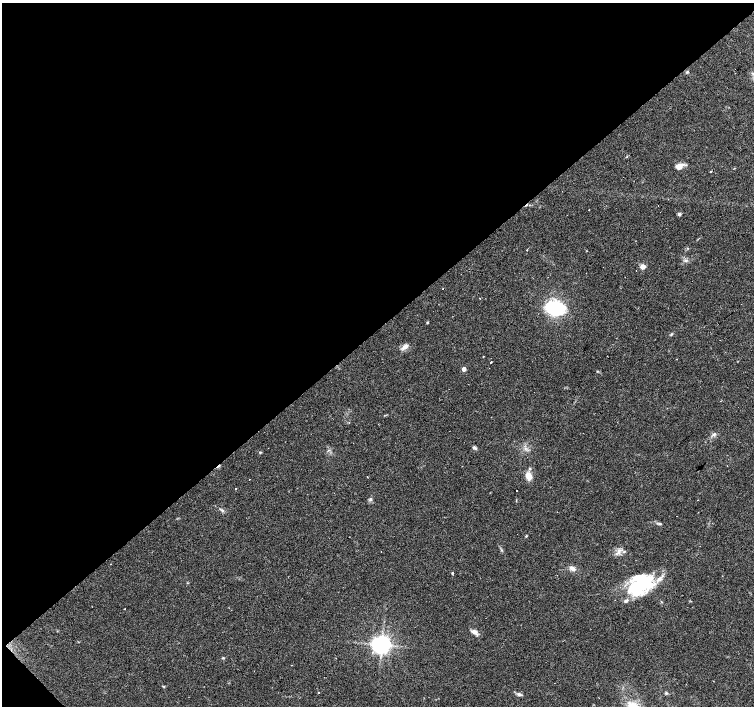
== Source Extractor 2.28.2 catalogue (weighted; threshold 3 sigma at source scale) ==
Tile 5 of 4 x 4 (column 1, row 2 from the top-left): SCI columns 1-1504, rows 3025-4432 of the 6014 x 5983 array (HDU 1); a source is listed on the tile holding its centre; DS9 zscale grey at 2 x 2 block average (1 PNG px = mean of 2 x 2 image px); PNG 756 x 708 px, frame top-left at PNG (2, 3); no overlay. Shown black and unused: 47% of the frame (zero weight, under 2 of 3 exposures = <1% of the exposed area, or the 3 px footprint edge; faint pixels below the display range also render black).
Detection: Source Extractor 2.28.2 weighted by HDU 2 'WHT'; one run over the whole footprint, this tile lists its part. Background 0.074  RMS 0.0064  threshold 0.0287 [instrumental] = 3 sigma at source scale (4.5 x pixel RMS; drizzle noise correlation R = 1.50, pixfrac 1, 0.0396/0.0396 arcsec/px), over >= 5 px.
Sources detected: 50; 10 cosmic-ray / hot-pixel residue — not listed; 3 inside a brighter listed object's ellipse — not listed separately; the other 37 listed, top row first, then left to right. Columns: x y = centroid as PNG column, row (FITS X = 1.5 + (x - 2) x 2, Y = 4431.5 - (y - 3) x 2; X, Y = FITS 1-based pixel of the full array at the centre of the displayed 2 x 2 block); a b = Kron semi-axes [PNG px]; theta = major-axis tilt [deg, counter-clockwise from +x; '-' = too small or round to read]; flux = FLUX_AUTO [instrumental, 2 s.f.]
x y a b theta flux
687 72 4 3 - 1.6
679 167 7 6 - 11
711 172 2 2 - 1.7
679 214 4 4 - 2.5
527 250 2 2 - 1.1
642 267 3 3 - 28
443 289 2 2 - 0.89
555 308 19 13 -11 95
427 322 3 2 - 1
671 334 4 3 - 1.4
405 347 9 5 26 6.3
677 359 2 2 - 0.66
491 362 2 2 - 13
464 369 3 3 - 12
714 434 4 4 - 2.6
475 448 5 3 - 3.4
260 452 3 3 - 1.7
529 476 9 6 -76 13
249 479 2 2 - 1.1
236 489 2 2 - 2.6
370 499 5 3 - 2.4
222 510 4 3 - 1.9
660 523 5 3 - 2.2
526 536 4 2 - 1.1
619 552 8 4 77 5.2
624 552 3 2 - 1.1
572 568 8 5 -33 5.8
452 573 3 2 - 1.6
640 586 32 17 36 100
125 609 2 2 - 0.83
475 632 7 5 -59 6.3
381 644 5 5 - 930
223 658 4 3 - 1.3
163 686 4 2 - 1.1
319 693 2 2 - 2.5
666 693 4 3 - 1.7
519 694 6 3 -16 4.1
Diffuse or blended objects may show on this block-average render without a row.